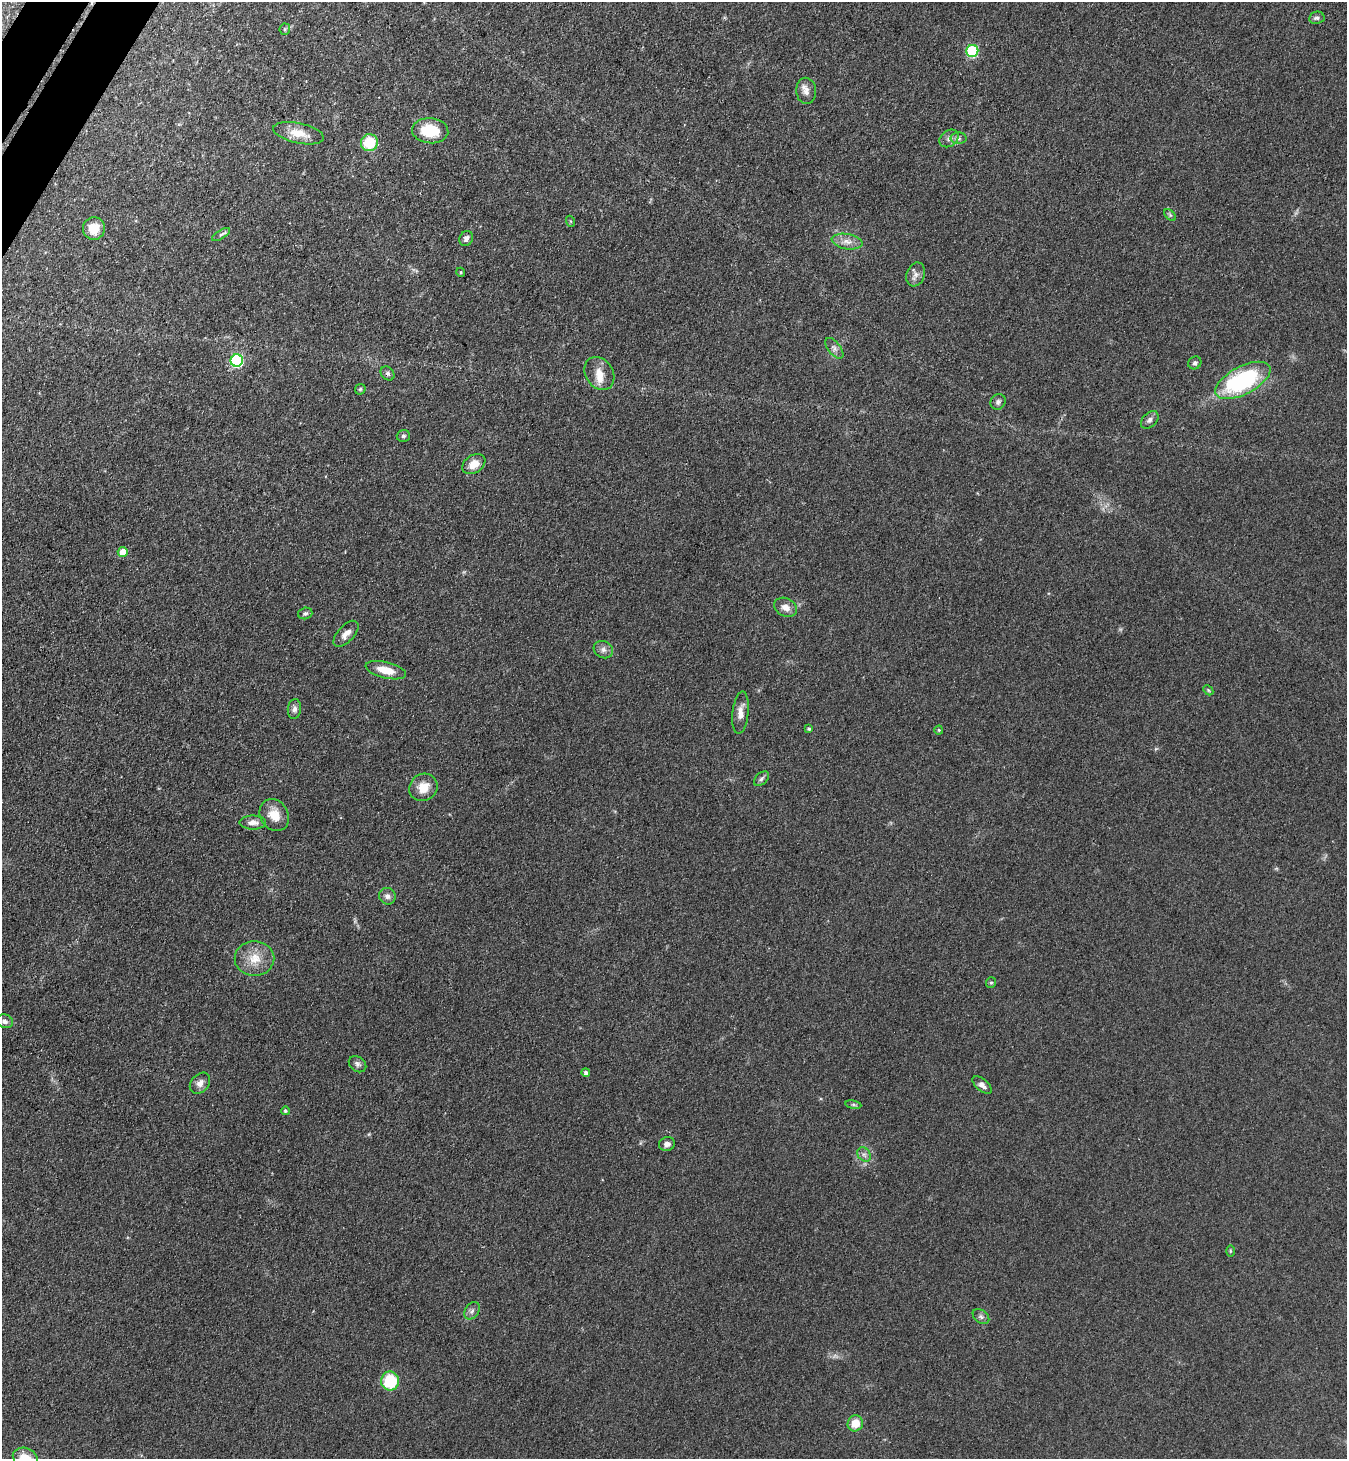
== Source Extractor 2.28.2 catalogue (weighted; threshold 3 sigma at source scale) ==
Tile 11 of 4 x 4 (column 3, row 3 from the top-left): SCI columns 2891-4235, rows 1492-2948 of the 5919 x 5897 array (HDU 1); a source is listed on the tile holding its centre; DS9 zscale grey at full resolution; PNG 1349 x 1461 px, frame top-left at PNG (2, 2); each listed source drawn as its Kron ellipse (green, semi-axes under 4 px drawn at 4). Shown black and unused: <1% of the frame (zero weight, under 3 of 4 exposures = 5% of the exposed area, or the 3 px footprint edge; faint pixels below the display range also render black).
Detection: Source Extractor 2.28.2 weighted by HDU 2 'WHT'; one run over the whole footprint, this tile lists its part. Background 0.141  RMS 0.0079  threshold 0.0354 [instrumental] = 3 sigma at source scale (4.5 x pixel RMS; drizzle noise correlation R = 1.50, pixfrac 1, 0.05/0.05 arcsec/px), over >= 5 px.
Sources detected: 64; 1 cosmic-ray / hot-pixel residue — neither listed nor drawn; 2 inside a brighter listed object's ellipse — not listed separately; the other 61 listed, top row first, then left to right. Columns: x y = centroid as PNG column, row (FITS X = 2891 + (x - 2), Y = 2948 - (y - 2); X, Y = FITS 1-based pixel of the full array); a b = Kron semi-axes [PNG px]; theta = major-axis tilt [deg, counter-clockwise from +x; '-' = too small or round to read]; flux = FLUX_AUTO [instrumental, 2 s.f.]
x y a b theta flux
1317 18 8 6 9 2.1
285 29 5 5 - 1.3
972 51 6 6 - 72
806 91 13 10 -86 5.5
430 131 18 12 -5 26
299 133 26 10 -12 14
949 138 10 8 36 3.6
958 138 8 6 -1 2.2
369 143 8 8 - 27
1170 215 7 4 -45 1.3
570 221 5 3 - 0.88
94 228 11 11 - 14
221 234 10 4 32 1.7
466 238 8 6 63 3.4
847 242 15 7 -11 6.3
461 272 4 4 - 0.85
916 274 12 9 70 4.2
834 348 12 6 -52 3
237 361 6 6 - 110
1195 363 7 6 - 2
388 373 8 6 -45 1.9
599 374 18 13 -57 10
1243 380 30 14 28 100
360 389 6 4 45 1.2
998 402 8 7 - 2.4
1150 420 10 7 45 2.9
403 436 7 6 - 1.7
474 464 12 9 34 10
123 552 5 5 - 12
786 607 12 9 -25 6.3
305 613 7 5 16 1.8
346 634 16 8 47 5.7
603 650 10 8 -29 3.6
386 670 20 8 -14 14
1208 690 6 4 -46 1.1
294 709 10 6 84 3.2
741 713 21 8 84 7.3
809 729 4 4 - 1.2
939 730 4 4 - 0.93
761 779 9 5 45 2
423 787 14 13 - 12
274 815 17 13 -58 13
253 822 13 7 1 5
387 896 8 8 - 3.6
254 958 20 17 1 16
991 982 5 5 - 1.2
5 1021 8 6 -19 3
358 1064 9 7 -37 2.6
586 1072 4 4 - 2.3
200 1083 12 8 48 4.8
982 1085 11 6 -40 3.9
853 1105 8 4 -8 1.4
285 1111 4 4 - 1.3
667 1144 8 7 - 3.5
864 1154 8 6 -52 2.7
1230 1251 6 4 -90 0.9
472 1311 9 6 55 2.8
981 1317 9 6 -38 2.3
390 1381 9 9 - 36
855 1423 8 7 - 12
25 1458 13 10 -27 14
Isophote crosses this tile's border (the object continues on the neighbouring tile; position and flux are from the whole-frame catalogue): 1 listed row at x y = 25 1458